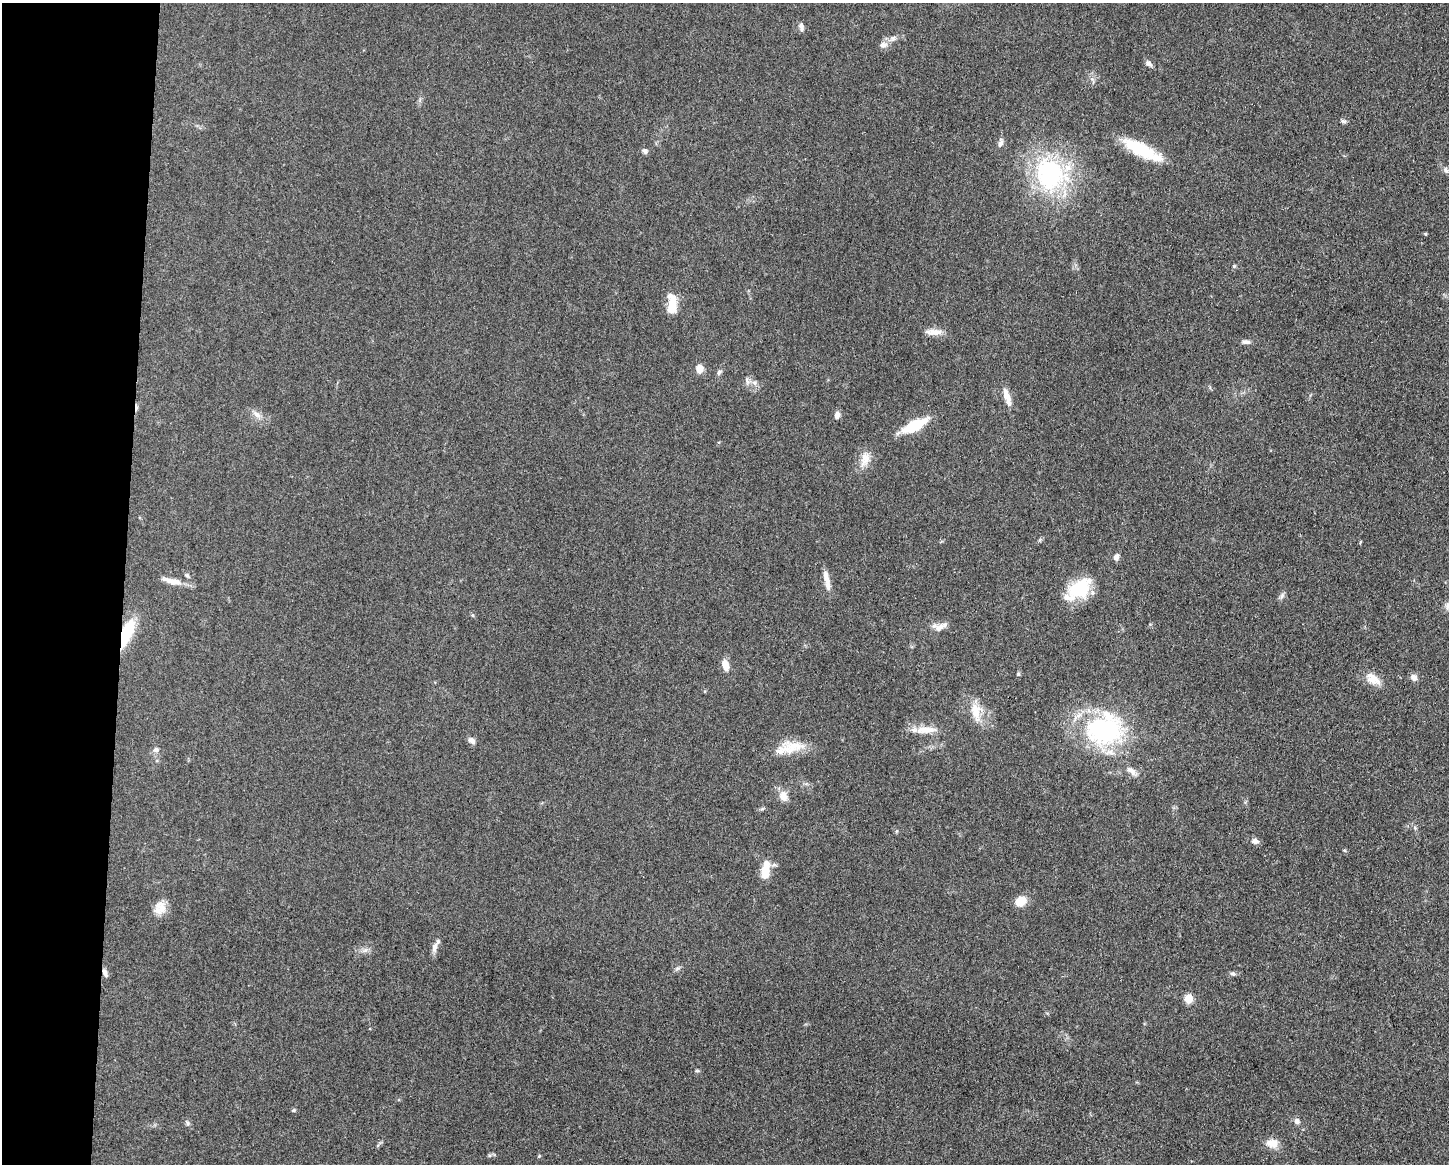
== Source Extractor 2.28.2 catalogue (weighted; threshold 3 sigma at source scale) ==
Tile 4 of 3 x 4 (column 1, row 2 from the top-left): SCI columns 231-1677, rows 2330-3491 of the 4682 x 4655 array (HDU 1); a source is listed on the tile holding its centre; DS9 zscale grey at full resolution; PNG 1451 x 1166 px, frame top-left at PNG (2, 3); no overlay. Shown black and unused: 8% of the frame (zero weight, under 3 of 5 exposures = <1% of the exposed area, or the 3 px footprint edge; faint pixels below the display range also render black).
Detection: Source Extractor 2.28.2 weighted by HDU 2 'WHT'; one run over the whole footprint, this tile lists its part. Background 0.0601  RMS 0.0056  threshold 0.0251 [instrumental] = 3 sigma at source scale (4.5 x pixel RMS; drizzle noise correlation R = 1.50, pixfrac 1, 0.05/0.05 arcsec/px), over >= 5 px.
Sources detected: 64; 1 cosmic-ray / hot-pixel residue — not listed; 3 inside a brighter listed object's ellipse — not listed separately; the other 60 listed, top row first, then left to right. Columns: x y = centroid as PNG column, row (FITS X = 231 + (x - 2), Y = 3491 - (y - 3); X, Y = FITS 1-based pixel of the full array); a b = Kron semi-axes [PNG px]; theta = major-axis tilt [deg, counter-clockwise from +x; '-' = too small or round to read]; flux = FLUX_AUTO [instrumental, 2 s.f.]
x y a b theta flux
801 27 12 6 -76 2
883 45 11 8 6 2.9
1148 63 9 6 -39 2.1
1343 121 7 5 -15 1.1
1000 143 11 6 73 2.3
1142 150 43 12 -27 28
645 151 7 6 - 1.7
1446 170 9 5 -46 1.8
1050 174 46 41 -56 73
1425 234 4 4 - 0.54
1234 266 5 5 - 0.64
672 306 25 11 82 9.1
933 332 23 8 -1 4.8
1246 342 11 6 -1 2
700 369 9 7 89 4.6
719 372 8 4 63 1.3
748 381 12 7 -54 2.7
1007 397 25 7 -74 5.6
257 414 12 7 -36 3.3
837 415 9 6 78 2.6
915 425 28 10 27 19
865 459 23 12 76 6.9
1116 557 9 6 58 2
187 575 7 4 -38 0.92
168 580 22 7 -19 4.9
827 580 27 6 -78 5.3
1080 589 31 19 35 26
1282 596 10 5 54 1.6
473 615 6 3 -70 0.63
940 627 15 9 29 4.3
126 633 27 10 67 29
725 665 11 7 -78 5.9
1018 674 5 5 - 0.74
1414 677 9 7 -66 2.7
1373 679 22 12 -33 7.3
976 712 28 12 -80 9.4
925 730 31 9 3 7.9
1104 730 38 31 10 84
471 740 9 6 -34 2.8
792 747 32 17 5 13
156 750 8 7 - 1.9
1131 771 17 8 -42 3.6
783 796 13 10 -60 5.1
1415 828 6 4 -71 0.91
897 831 5 3 - 0.58
1255 841 9 7 -11 2.6
765 870 22 9 82 10
1020 901 11 9 32 9.2
160 908 18 14 68 6.6
435 947 15 7 78 3
365 950 7 4 19 1.5
678 968 7 4 18 1.1
105 973 11 5 -68 2
1233 974 8 5 -23 1.2
1189 999 5 5 - 19
697 1071 7 3 -8 0.75
294 1110 6 4 15 0.83
1297 1121 7 7 - 2
188 1123 7 4 -89 0.99
1272 1143 16 11 -2 6
Overlapping masked pixels (flux is a lower limit): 2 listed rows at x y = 126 633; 105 973